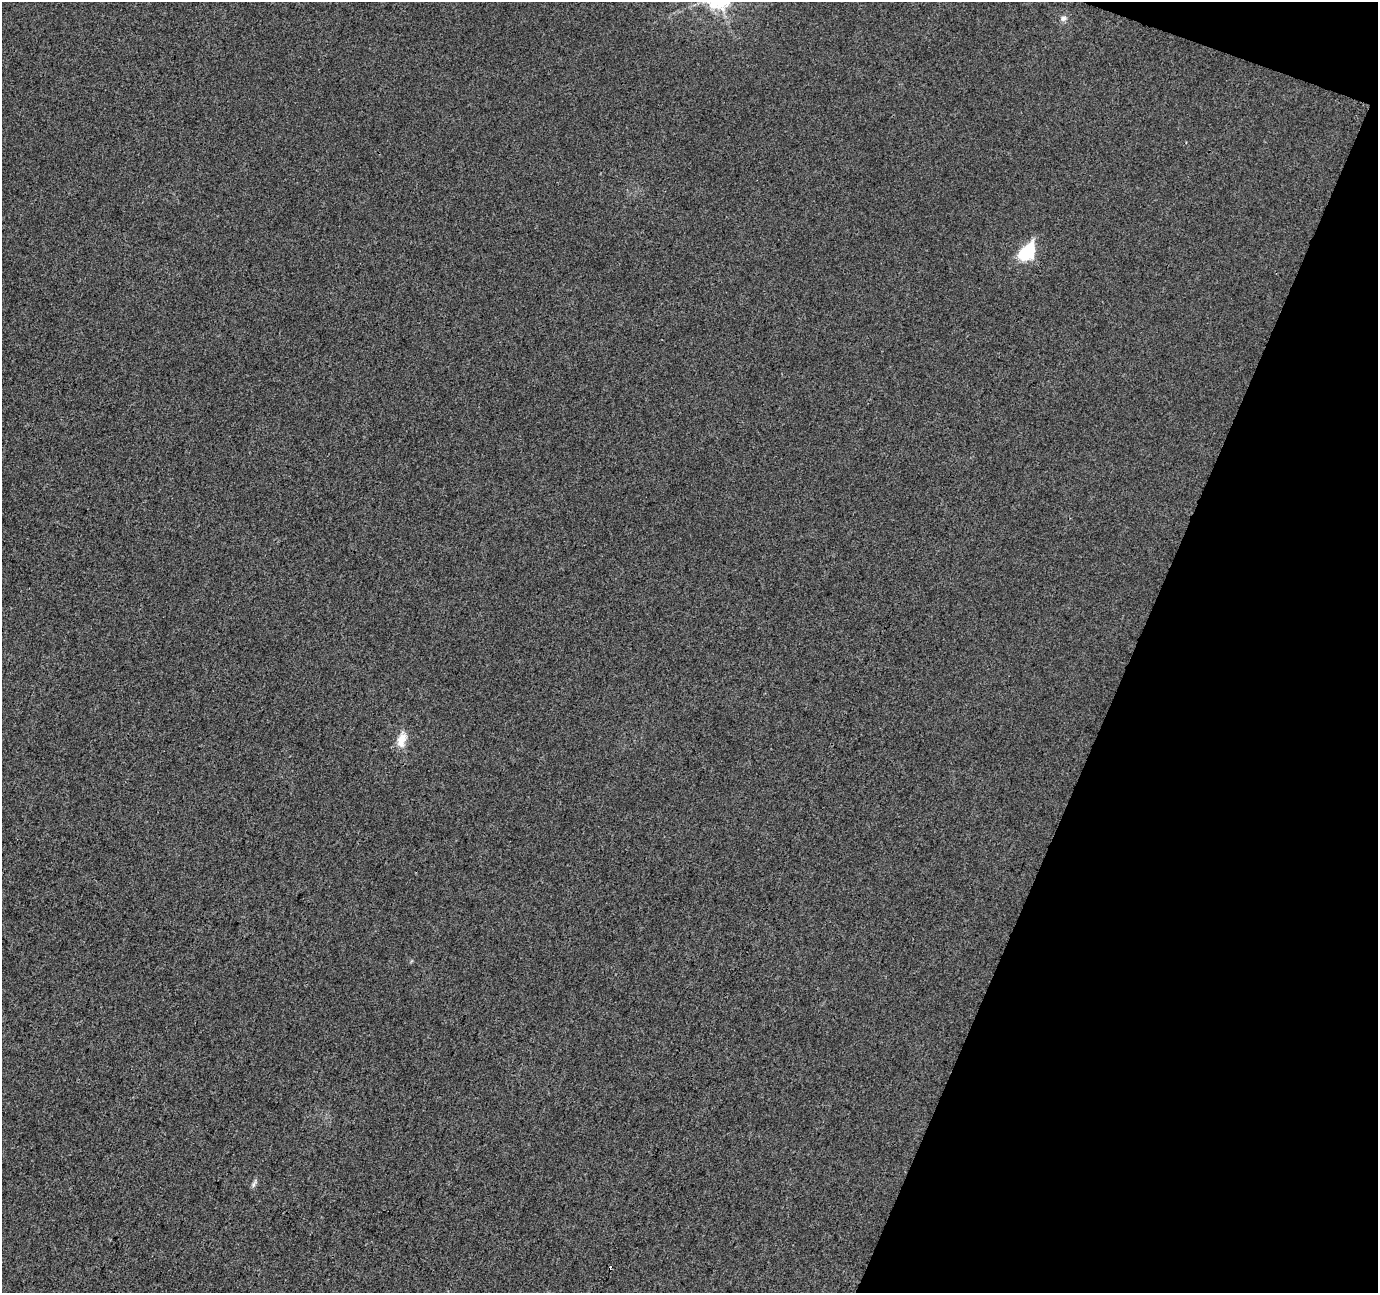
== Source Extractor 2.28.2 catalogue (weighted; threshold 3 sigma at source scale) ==
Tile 8 of 4 x 4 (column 4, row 2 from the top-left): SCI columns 4135-5510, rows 2857-4147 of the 5511 x 5649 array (HDU 1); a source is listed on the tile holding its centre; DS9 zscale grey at full resolution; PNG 1380 x 1295 px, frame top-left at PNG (2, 2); no overlay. Shown black and unused: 19% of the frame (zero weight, under 3 of 4 exposures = <1% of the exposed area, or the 3 px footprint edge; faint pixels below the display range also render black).
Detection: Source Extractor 2.28.2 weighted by HDU 2 'WHT'; one run over the whole footprint, this tile lists its part. Background 0.00298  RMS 0.0037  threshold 0.0167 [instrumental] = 3 sigma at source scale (4.5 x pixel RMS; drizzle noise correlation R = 1.50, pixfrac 1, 0.0396/0.0396 arcsec/px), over >= 5 px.
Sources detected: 5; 1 cosmic-ray / hot-pixel residue — not listed; the other 4 listed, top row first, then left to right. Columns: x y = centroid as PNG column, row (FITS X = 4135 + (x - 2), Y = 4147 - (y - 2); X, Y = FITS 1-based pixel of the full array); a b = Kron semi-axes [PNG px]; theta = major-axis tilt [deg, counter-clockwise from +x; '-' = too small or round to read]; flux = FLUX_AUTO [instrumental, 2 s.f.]
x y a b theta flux
1063 18 8 7 - 1.2
1027 252 14 9 51 24
401 740 21 10 78 4.7
254 1184 11 4 68 0.98